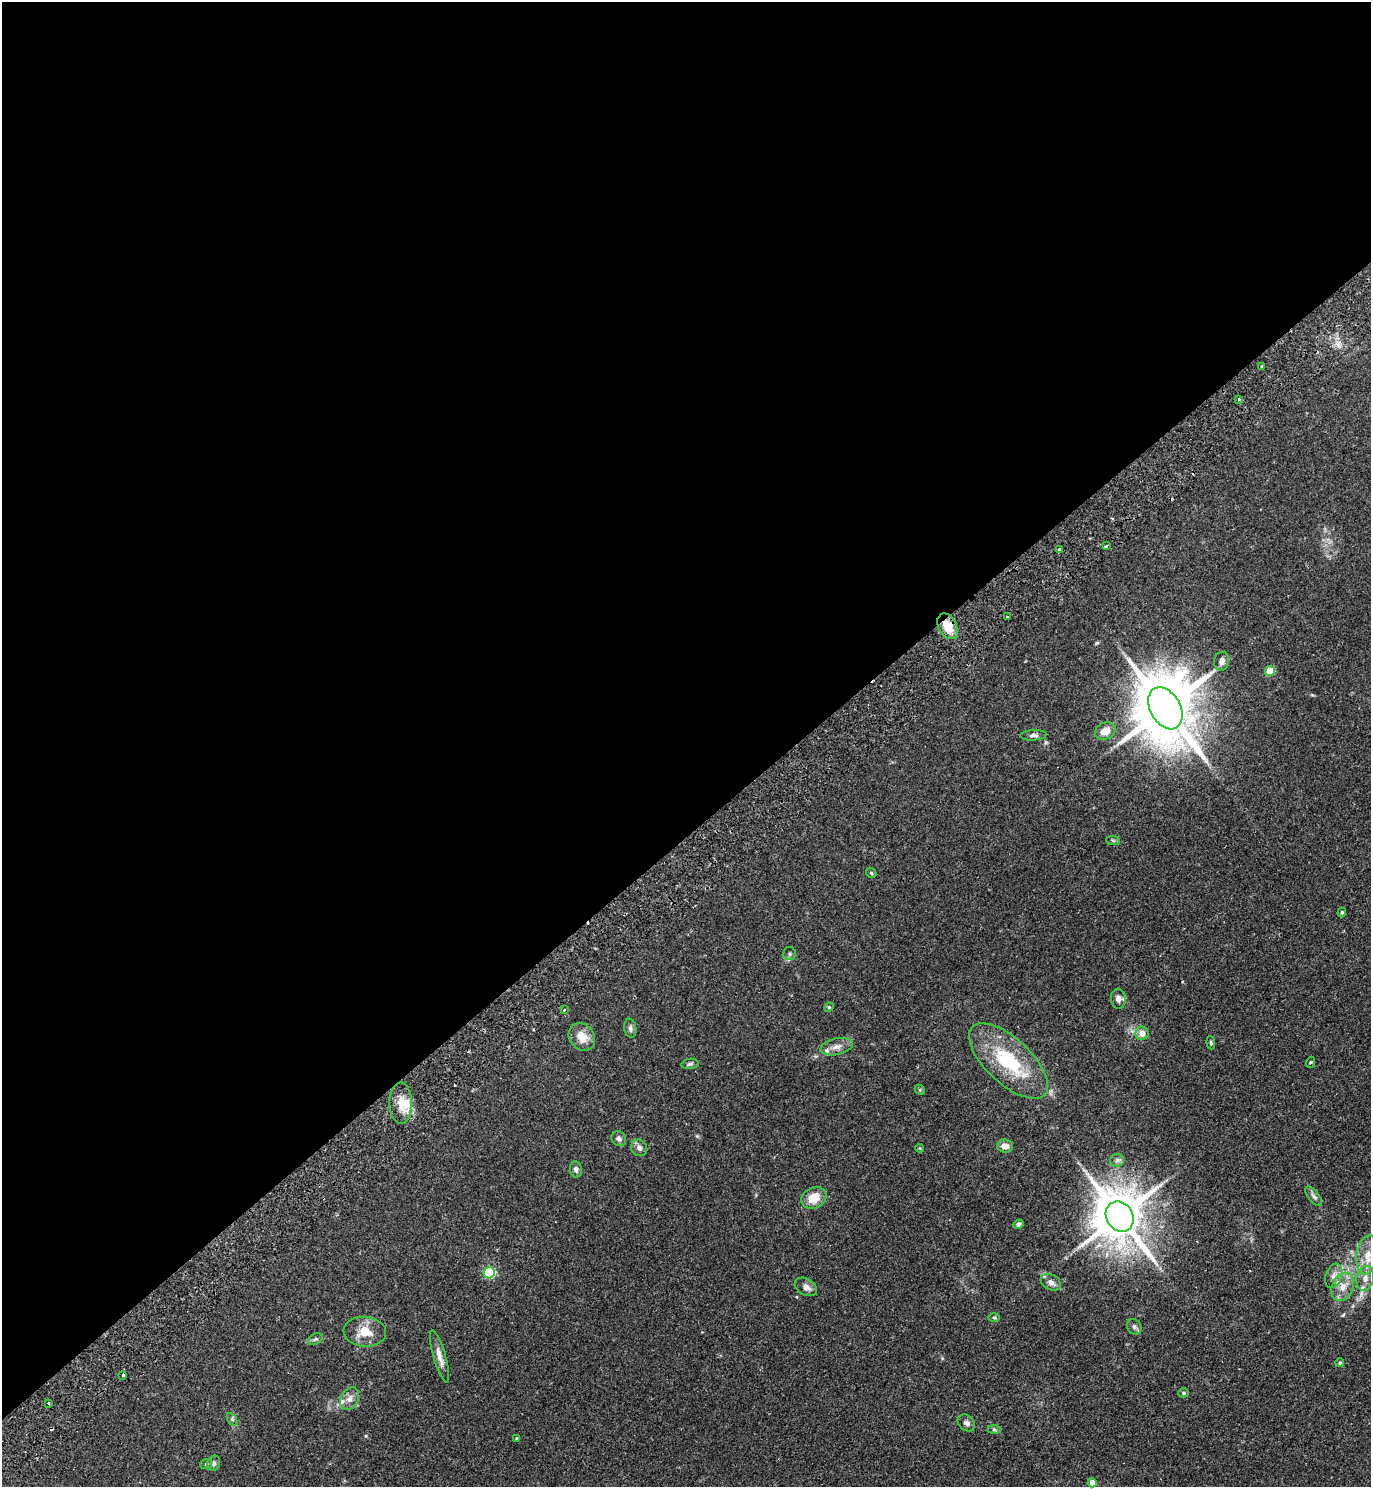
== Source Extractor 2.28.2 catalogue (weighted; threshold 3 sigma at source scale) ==
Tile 2 of 4 x 4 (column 2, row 1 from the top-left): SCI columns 1707-3075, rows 4503-5987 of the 6010 x 6034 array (HDU 1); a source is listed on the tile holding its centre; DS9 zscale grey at full resolution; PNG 1373 x 1489 px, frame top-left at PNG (2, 2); each listed source drawn as its Kron ellipse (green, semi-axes under 4 px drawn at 4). Shown black and unused: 56% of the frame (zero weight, under 2 of 3 exposures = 3% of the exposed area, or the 3 px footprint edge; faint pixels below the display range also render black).
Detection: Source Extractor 2.28.2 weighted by HDU 2 'WHT'; one run over the whole footprint, this tile lists its part. Background 0.185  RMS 0.0073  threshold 0.033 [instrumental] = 3 sigma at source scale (4.5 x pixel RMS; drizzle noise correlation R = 1.50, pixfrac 1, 0.05/0.05 arcsec/px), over >= 5 px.
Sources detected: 69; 3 cosmic-ray / hot-pixel residue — neither listed nor drawn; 4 inside a brighter listed object's ellipse — not listed separately; the other 62 listed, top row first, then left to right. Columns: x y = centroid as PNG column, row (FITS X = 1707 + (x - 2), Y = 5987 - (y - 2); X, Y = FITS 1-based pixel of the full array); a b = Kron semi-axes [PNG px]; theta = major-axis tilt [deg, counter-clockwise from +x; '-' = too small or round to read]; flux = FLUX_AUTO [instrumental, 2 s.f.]
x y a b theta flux
1262 366 3 2 - 1
1239 399 3 3 - 0.82
1106 546 3 3 - 1.2
1059 550 4 3 - 2.7
1007 617 3 3 - 1
948 626 14 9 -62 13
1222 661 9 7 79 3.7
1270 671 5 5 - 17
1165 708 22 15 -60 6500
1105 731 11 8 25 7.4
1033 735 13 5 4 2.3
1113 840 7 4 -3 1.1
871 873 6 4 -46 0.9
1342 912 5 4 - 0.87
790 954 6 6 - 1.6
1118 999 10 7 -85 3
829 1007 5 4 - 0.69
564 1010 3 2 - 0.6
630 1028 10 6 -80 2
1142 1033 7 6 - 5.7
582 1037 15 12 -52 9.8
1211 1043 7 4 -84 0.96
837 1047 16 8 12 5.6
1008 1061 50 22 -43 50
1311 1062 5 3 - 0.7
690 1064 8 5 9 1.5
920 1090 6 4 -46 0.82
401 1103 20 11 -90 11
619 1139 8 7 - 2.6
1005 1146 8 6 -2 5.5
639 1148 9 7 -52 2.9
920 1148 4 4 - 0.66
1117 1160 7 6 - 1.8
576 1169 8 6 -82 2
1314 1196 11 5 -52 2.3
814 1198 13 10 28 12
1120 1217 16 13 -58 3500
1018 1224 5 4 - 2
1367 1255 20 11 82 9.8
489 1273 5 5 - 62
1334 1276 12 8 70 4.6
1365 1278 12 8 75 5.1
1051 1282 11 7 -28 3.6
806 1287 12 8 -32 4.1
1343 1287 15 10 64 8.4
994 1318 6 4 0 0.83
1134 1327 8 6 -54 2.2
365 1332 21 15 -6 13
315 1339 8 5 24 1.4
440 1356 27 6 -74 5.8
1340 1363 4 4 - 1
123 1375 3 2 - 1.8
1183 1393 5 4 - 1.1
350 1399 12 8 59 4.4
49 1403 3 2 - 1.1
232 1419 7 4 -57 1.3
966 1423 9 7 -44 2.4
994 1430 6 4 -2 1.1
517 1439 4 3 - 1.7
214 1463 8 6 68 1.9
206 1464 6 5 - 1.3
1092 1483 5 4 - 3.8
Overlapping masked pixels (flux is a lower limit): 1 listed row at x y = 948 626